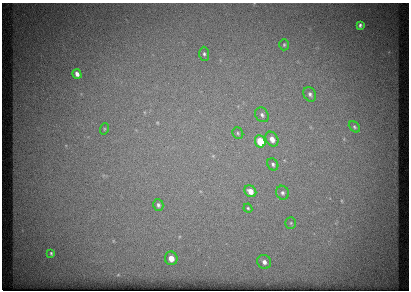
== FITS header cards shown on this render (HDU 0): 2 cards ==
NAXIS1  =                  407 / length of data axis 1
NAXIS2  =                  288 / length of data axis 2

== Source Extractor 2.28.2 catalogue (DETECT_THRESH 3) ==
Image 407 x 288 px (HDU 0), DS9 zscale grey, 1 PNG px = 1 image px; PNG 411 x 292 px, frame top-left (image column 1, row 288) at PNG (2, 3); each listed source drawn as its Kron ellipse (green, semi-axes under 4 px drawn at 4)
Background 19.1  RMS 1.5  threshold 4.53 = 3 sigma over >= 5 px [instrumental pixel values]
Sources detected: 20; all 20 listed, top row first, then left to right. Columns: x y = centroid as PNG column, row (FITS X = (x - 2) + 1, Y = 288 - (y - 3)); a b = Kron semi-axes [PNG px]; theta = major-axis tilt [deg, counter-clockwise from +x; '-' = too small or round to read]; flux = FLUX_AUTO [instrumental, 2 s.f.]
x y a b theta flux
360 25 4 3 - 160
284 45 5 4 - 140
204 54 7 5 -89 250
77 74 5 4 - 350
310 94 7 6 - 300
262 115 8 6 -55 310
354 127 6 4 -42 160
104 129 6 3 72 110
238 133 6 5 - 170
272 139 8 6 -61 760
260 141 6 5 - 3300
273 164 6 5 - 230
250 191 6 5 - 840
282 193 7 6 - 280
158 205 6 5 - 210
248 208 4 4 - 110
291 223 6 5 - 160
51 253 3 3 - 110
171 258 7 6 - 1100
264 262 7 6 - 510